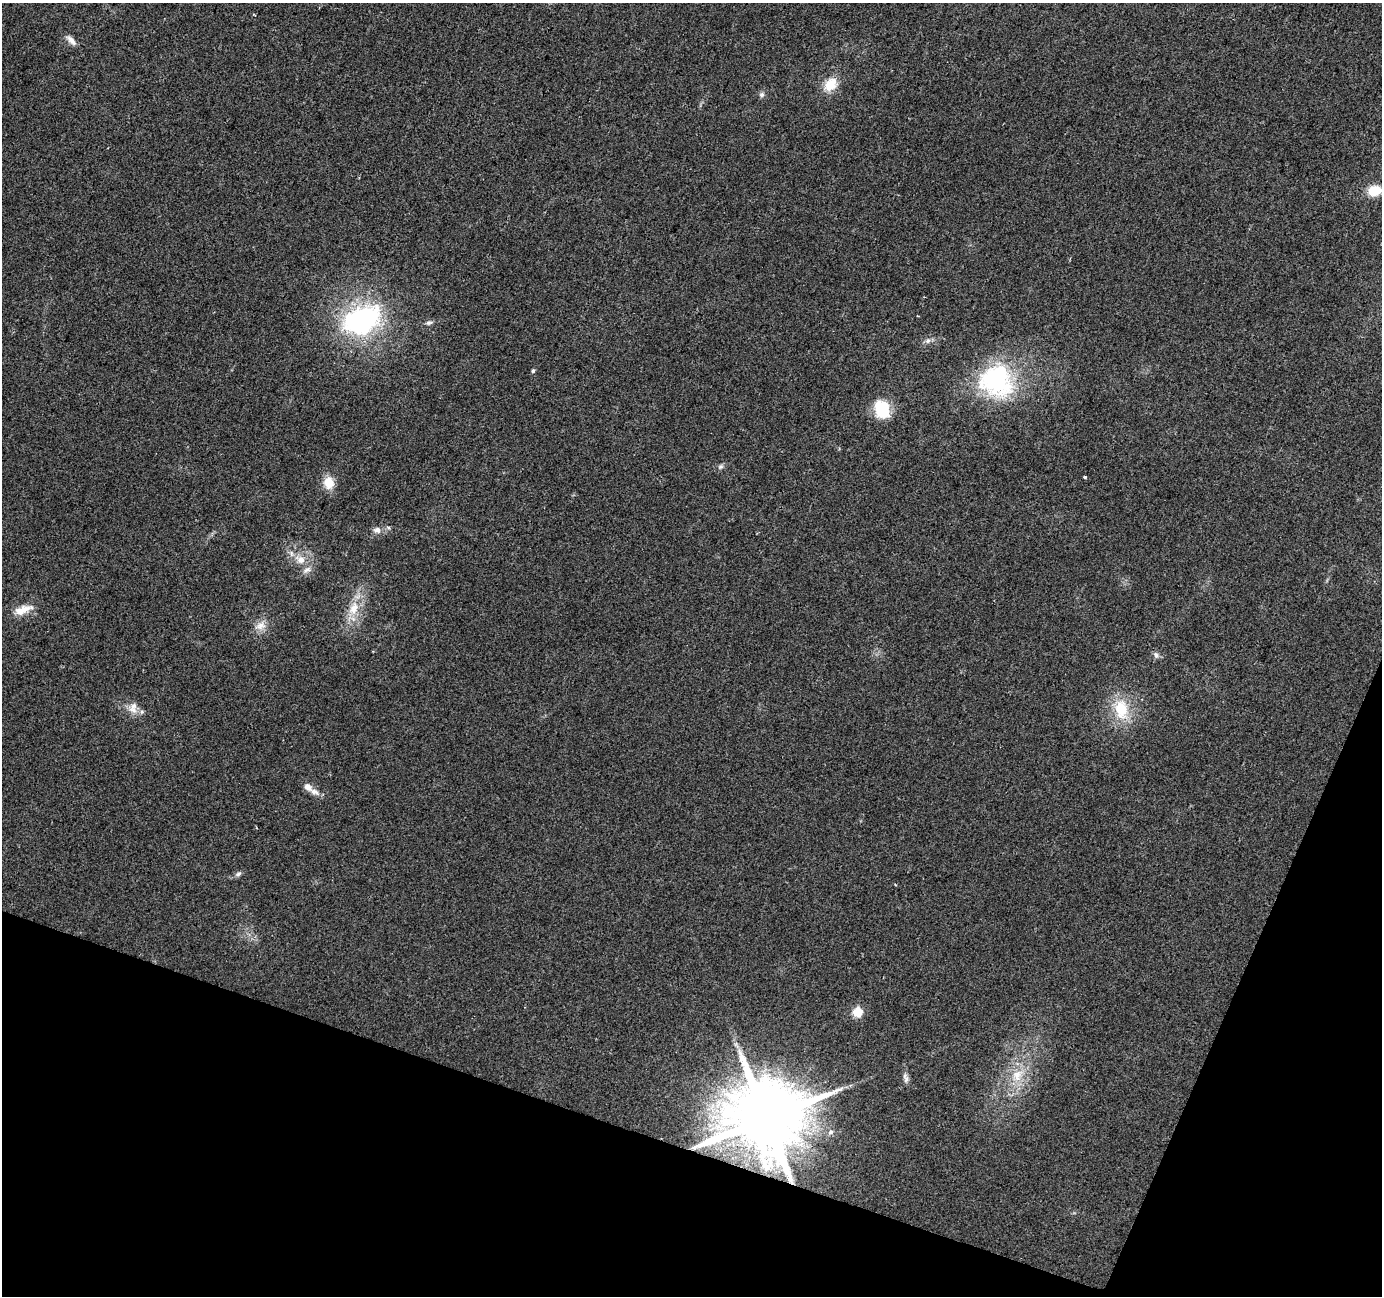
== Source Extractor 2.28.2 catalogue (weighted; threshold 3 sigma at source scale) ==
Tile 15 of 4 x 4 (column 3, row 4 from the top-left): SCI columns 2768-4147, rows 277-1570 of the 5527 x 5664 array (HDU 1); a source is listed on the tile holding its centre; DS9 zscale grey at full resolution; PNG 1384 x 1298 px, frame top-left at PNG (2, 3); no overlay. Shown black and unused: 17% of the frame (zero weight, under 2 of 3 exposures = <1% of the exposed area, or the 3 px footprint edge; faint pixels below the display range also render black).
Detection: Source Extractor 2.28.2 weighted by HDU 2 'WHT'; one run over the whole footprint, this tile lists its part. Background 0.0405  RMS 0.0079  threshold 0.0358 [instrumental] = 3 sigma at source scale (4.5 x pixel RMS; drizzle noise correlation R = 1.50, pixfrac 1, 0.0396/0.0396 arcsec/px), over >= 5 px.
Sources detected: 31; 1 inside a brighter object's white glare — not listed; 3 inside a brighter listed object's ellipse — not listed separately; the other 27 listed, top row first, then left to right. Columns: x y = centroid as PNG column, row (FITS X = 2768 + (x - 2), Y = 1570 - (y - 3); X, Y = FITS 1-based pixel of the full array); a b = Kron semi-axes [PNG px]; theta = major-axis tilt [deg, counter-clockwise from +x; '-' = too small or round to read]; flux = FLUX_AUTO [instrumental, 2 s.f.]
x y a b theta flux
71 40 15 7 -48 4.6
830 84 19 15 47 15
762 94 8 7 - 2.2
1375 191 14 10 14 18
360 321 41 29 25 140
429 323 10 5 12 2.4
928 341 8 6 22 2.5
533 371 5 4 - 1.5
996 380 45 41 -48 100
882 409 20 16 -70 29
721 467 7 7 - 2
1085 477 3 3 - 1.8
329 483 15 12 -82 13
377 530 10 8 -18 4.2
300 560 13 11 -23 8.6
354 608 21 13 69 16
23 610 26 10 20 11
260 626 17 10 20 7.2
1156 655 9 7 -53 2.8
1121 709 29 18 -80 30
133 710 15 9 -24 7.4
307 787 12 8 -37 5.3
238 874 8 6 28 2.1
858 1012 11 10 - 11
1017 1075 20 15 60 19
906 1078 15 6 -78 3.4
766 1118 21 19 36 10000
Overlapping masked pixels (flux is a lower limit): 1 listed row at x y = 766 1118
Isophote crosses this tile's border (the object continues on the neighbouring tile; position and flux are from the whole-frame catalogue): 1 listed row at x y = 1375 191